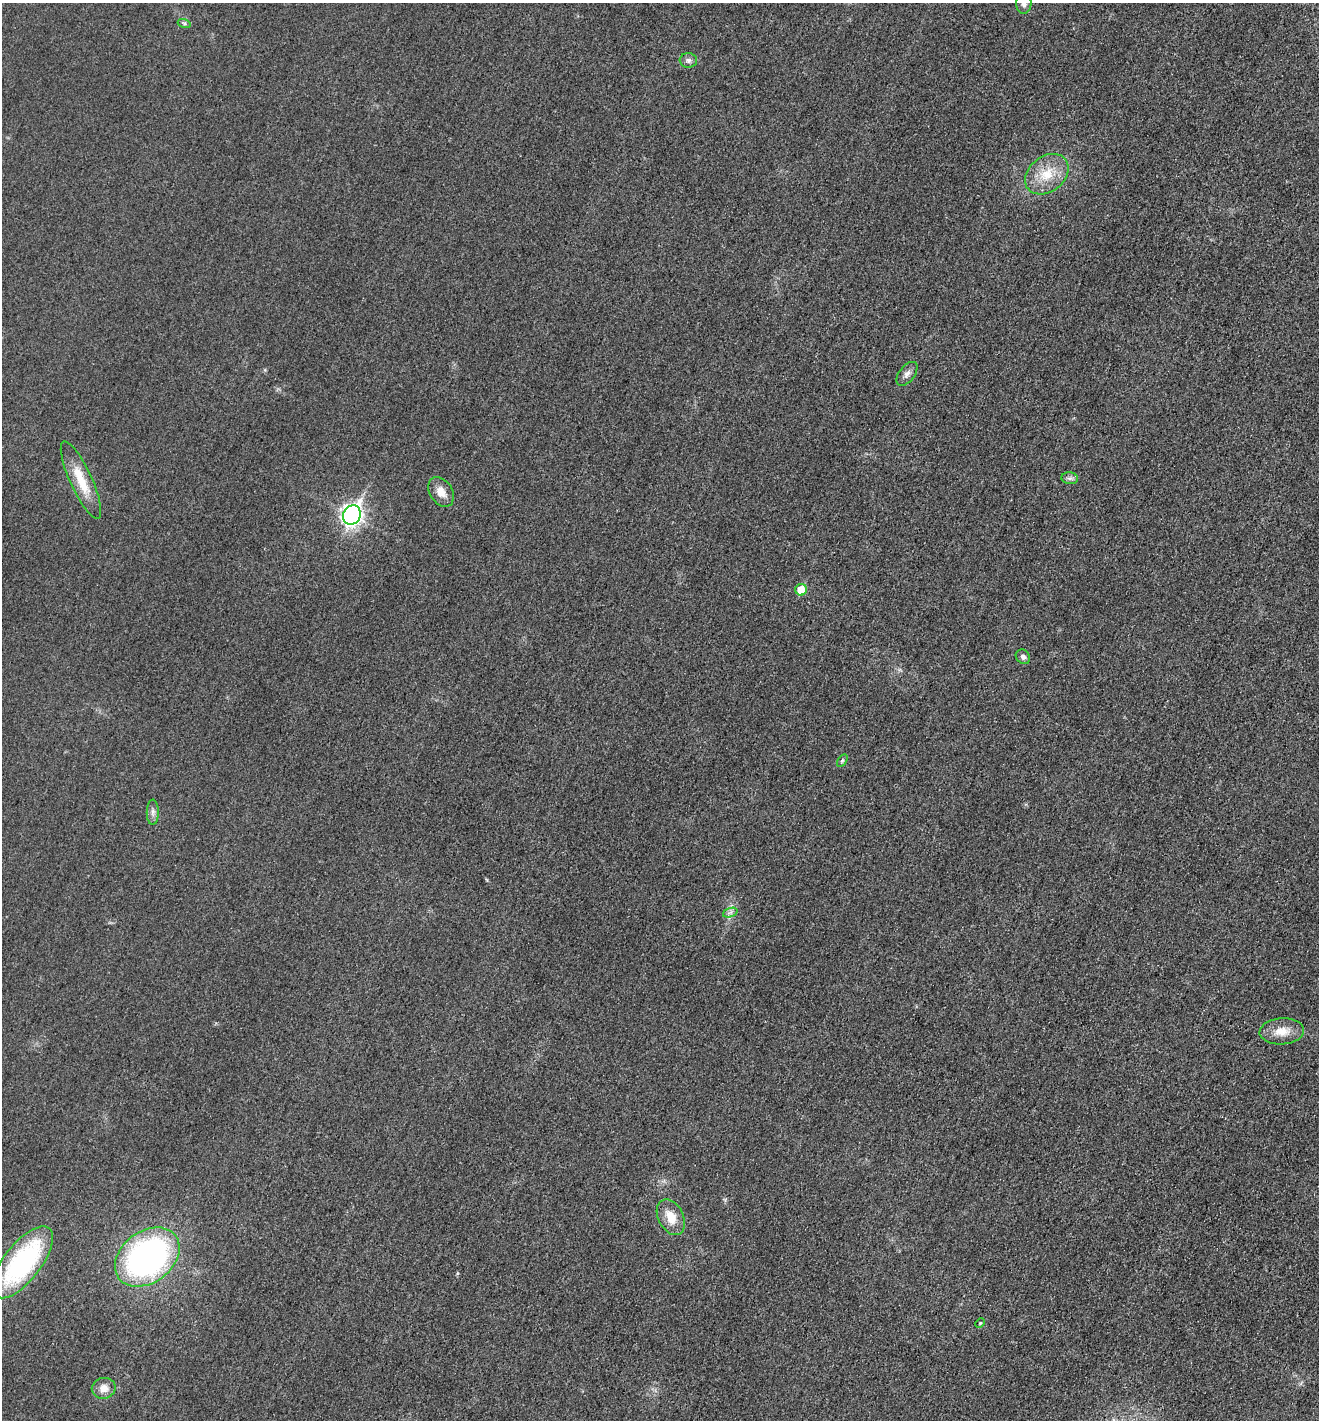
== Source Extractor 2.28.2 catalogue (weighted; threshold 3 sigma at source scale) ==
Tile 6 of 4 x 4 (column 2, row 2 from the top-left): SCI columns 1468-2784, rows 2853-4270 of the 5714 x 5701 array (HDU 1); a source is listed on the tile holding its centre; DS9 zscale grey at full resolution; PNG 1321 x 1422 px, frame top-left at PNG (2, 3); each listed source drawn as its Kron ellipse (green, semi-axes under 4 px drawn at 4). Shown black and unused: <1% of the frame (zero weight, under 3 of 4 exposures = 1% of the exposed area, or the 3 px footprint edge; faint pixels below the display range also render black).
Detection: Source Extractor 2.28.2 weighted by HDU 2 'WHT'; one run over the whole footprint, this tile lists its part. Background 0.0273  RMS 0.0058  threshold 0.0263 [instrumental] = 3 sigma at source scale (4.5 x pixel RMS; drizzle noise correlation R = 1.50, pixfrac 1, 0.05/0.05 arcsec/px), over >= 5 px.
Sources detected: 20; all 20 listed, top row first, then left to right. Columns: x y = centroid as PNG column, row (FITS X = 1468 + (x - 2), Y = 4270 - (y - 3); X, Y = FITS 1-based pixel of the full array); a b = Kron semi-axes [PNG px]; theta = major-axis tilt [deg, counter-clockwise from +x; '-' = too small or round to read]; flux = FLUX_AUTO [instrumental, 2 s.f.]
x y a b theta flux
1024 3 10 7 88 2.3
184 23 6 4 -18 0.97
688 60 8 7 - 2.1
1047 174 24 17 38 15
907 374 14 7 53 2.9
1070 478 8 6 -6 1.7
81 480 42 11 -65 17
441 492 16 11 -57 6.3
352 515 10 8 63 290
801 590 6 6 - 12
1023 657 8 6 -47 2.2
842 761 7 4 58 0.97
153 812 12 6 89 2.4
730 913 7 4 19 1.7
1282 1031 22 13 3 9.1
671 1217 19 12 -63 9.6
147 1257 35 25 37 180
23 1262 43 18 52 86
980 1323 5 3 - 0.5
104 1388 12 10 11 5.5
Isophote crosses this tile's border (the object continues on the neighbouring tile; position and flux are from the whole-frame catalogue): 1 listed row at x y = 1024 3